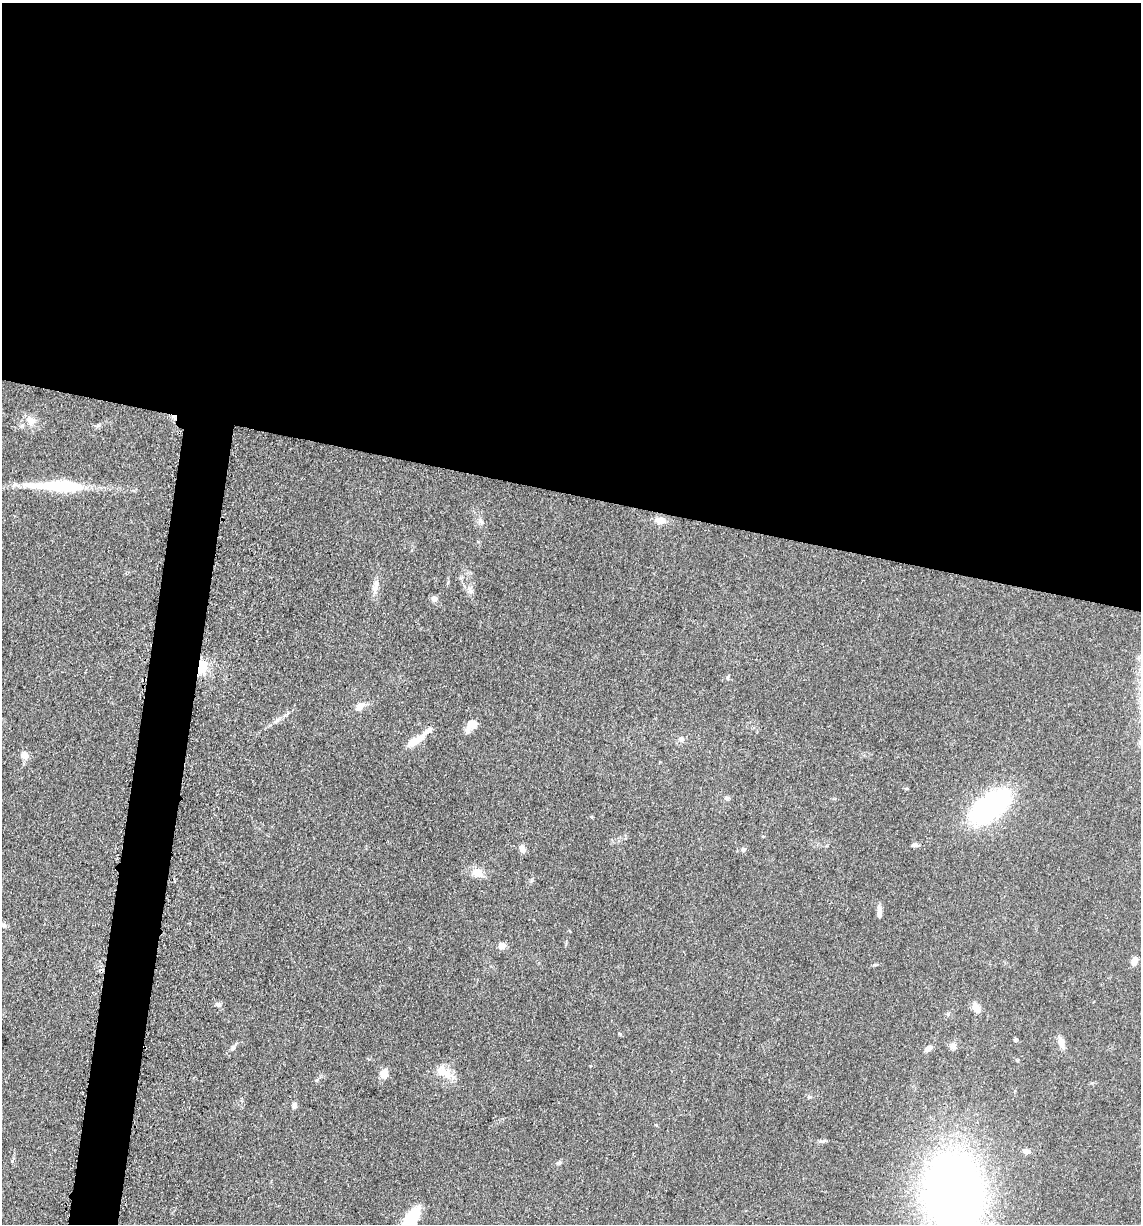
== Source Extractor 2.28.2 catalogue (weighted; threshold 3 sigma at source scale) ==
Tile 3 of 4 x 4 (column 3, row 1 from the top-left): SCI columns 2525-3663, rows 3686-4907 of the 4980 x 4922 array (HDU 1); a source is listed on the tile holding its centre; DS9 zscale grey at full resolution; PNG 1143 x 1226 px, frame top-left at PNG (2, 3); no overlay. Shown black and unused: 43% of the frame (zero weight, under 3 of 5 exposures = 4% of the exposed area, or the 3 px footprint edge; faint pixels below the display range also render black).
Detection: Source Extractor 2.28.2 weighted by HDU 2 'WHT'; one run over the whole footprint, this tile lists its part. Background 0.0565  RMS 0.0059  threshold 0.0265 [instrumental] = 3 sigma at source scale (4.5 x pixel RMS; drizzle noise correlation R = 1.50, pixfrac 1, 0.05/0.05 arcsec/px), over >= 5 px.
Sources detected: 43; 1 inside a brighter object's white glare — not listed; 2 inside a brighter listed object's ellipse — not listed separately; the other 40 listed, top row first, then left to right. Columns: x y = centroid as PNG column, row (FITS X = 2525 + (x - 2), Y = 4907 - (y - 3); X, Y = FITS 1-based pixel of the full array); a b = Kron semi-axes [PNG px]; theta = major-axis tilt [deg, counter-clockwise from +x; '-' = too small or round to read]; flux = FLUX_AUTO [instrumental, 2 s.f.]
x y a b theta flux
31 420 14 10 -18 5.3
59 486 75 13 -2 40
481 521 11 6 -52 2.1
660 521 12 8 -2 5.1
376 585 19 7 78 4.2
434 599 7 7 - 2.2
201 667 14 10 74 12
728 677 6 4 45 0.74
360 707 16 8 39 4.1
277 720 11 5 39 2.4
472 724 12 10 25 5.7
681 739 7 7 - 2.3
415 741 22 8 32 9.6
24 755 9 7 -24 4.6
727 798 7 5 -5 1.4
990 806 38 19 38 120
915 845 8 5 5 1.7
522 849 10 7 -60 2.5
743 850 6 5 - 1.4
477 872 16 11 -10 5.7
879 912 17 5 -84 2.9
4 925 7 5 -28 1.4
502 946 9 7 28 3.1
1134 961 9 6 70 3.9
219 1005 7 6 - 1.7
976 1008 10 7 -65 5.2
620 1034 6 3 -19 0.64
1015 1040 5 4 - 0.74
1061 1043 17 7 -71 4.1
953 1046 8 8 - 2.6
233 1048 8 5 53 1.5
928 1049 8 6 31 2.8
384 1073 10 9 - 5.4
447 1074 23 12 -35 8.8
809 1096 6 4 -19 0.81
294 1105 7 5 77 2.2
1026 1151 9 6 -4 2.2
559 1163 7 4 19 0.91
954 1193 46 34 -86 690
411 1219 29 12 56 21
Overlapping masked pixels (flux is a lower limit): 1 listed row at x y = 201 667
Isophote crosses this tile's border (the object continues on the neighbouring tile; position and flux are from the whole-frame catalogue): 2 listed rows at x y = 954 1193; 411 1219
Unlisted compact peaks at least as high as the median listed source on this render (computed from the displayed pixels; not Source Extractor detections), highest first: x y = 12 1161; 471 591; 874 965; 316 1080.